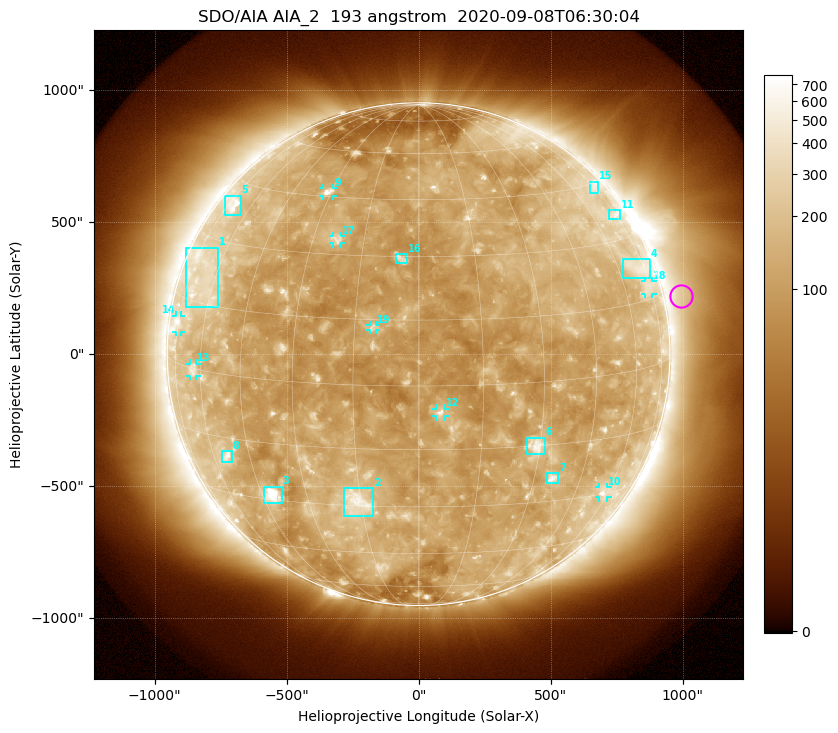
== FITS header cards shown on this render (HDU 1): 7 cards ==
TELESCOP= 'SDO/AIA'
INSTRUME= 'AIA_2'
WAVELNTH=                  193
WAVEUNIT= 'angstrom'
DATE-OBS= '2020-09-08T06:30:04.84'
CTYPE1  = 'HPLN-TAN'
CTYPE2  = 'HPLT-TAN'

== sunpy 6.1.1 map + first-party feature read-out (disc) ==
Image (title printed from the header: SDO/AIA AIA_2  193 angstrom  2020-09-08T06:30:04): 1024 x 1024 px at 2.4 arcsec/px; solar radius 952 arcsec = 397 px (full disc in frame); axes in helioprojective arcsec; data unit not stated in the header (colour bar unlabelled)
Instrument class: DISC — disc imager (sunpy class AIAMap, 193 A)
Bright regions (active regions / flare kernels): reference = the median radial profile (limb darkening/brightening removed); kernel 9 px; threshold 5 sigma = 180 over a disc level ~121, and >= 1.15x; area >= 12 px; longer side >= 10 px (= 24 arcsec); searched inside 0.97 R_sun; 19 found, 19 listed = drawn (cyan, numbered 1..; 8 of them under ~33 arcsec drawn as corner ticks so the feature stays visible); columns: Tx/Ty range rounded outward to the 5 arcsec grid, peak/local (2 s.f.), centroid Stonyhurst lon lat
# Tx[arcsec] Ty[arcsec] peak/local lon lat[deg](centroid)
1 -880..-760 175..405 2.6 -66 +20
2 -285..-170 -615..-505 4.7 -16 -29
3 -585..-515 -565..-500 8.8 -41 -29
4 775..875 285..360 2.5 +70 +23
5 -735..-675 525..600 3.7 -71 +39
6 410..480 -380..-315 4.7 +29 -15
7 485..530 -490..-450 5.1 +35 -24
8 -750..-705 -410..-365 4.4 -54 -20
9 -365..-325 600..630 6.5 -31 +46
10 685..715 -545..-505 3.3 +58 -30
11 720..765 510..545 2.6 +73 +36
12 65..100 -235..-205 5.7 +5 -6
13 -870..-840 -85..-35 3 -63 +0
14 -920..-900 85..150 3 -75 +9
15 645..685 610..655 2.4 +74 +44
16 -90..-45 345..380 3.9 -5 +29
17 -325..-295 420..450 3.3 -23 +34
18 860..885 225..275 2.1 +73 +18
19 -185..-160 90..110 3.9 -11 +13
Off-limb structures (1.02-1.3 R_sun): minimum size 162 px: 4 found; the strongest spans PA ~225..325 deg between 1.02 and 1.3 R_sun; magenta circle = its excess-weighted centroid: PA ~285 deg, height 1.07 R_sun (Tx ~995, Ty ~220 arcsec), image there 1.5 x the reference